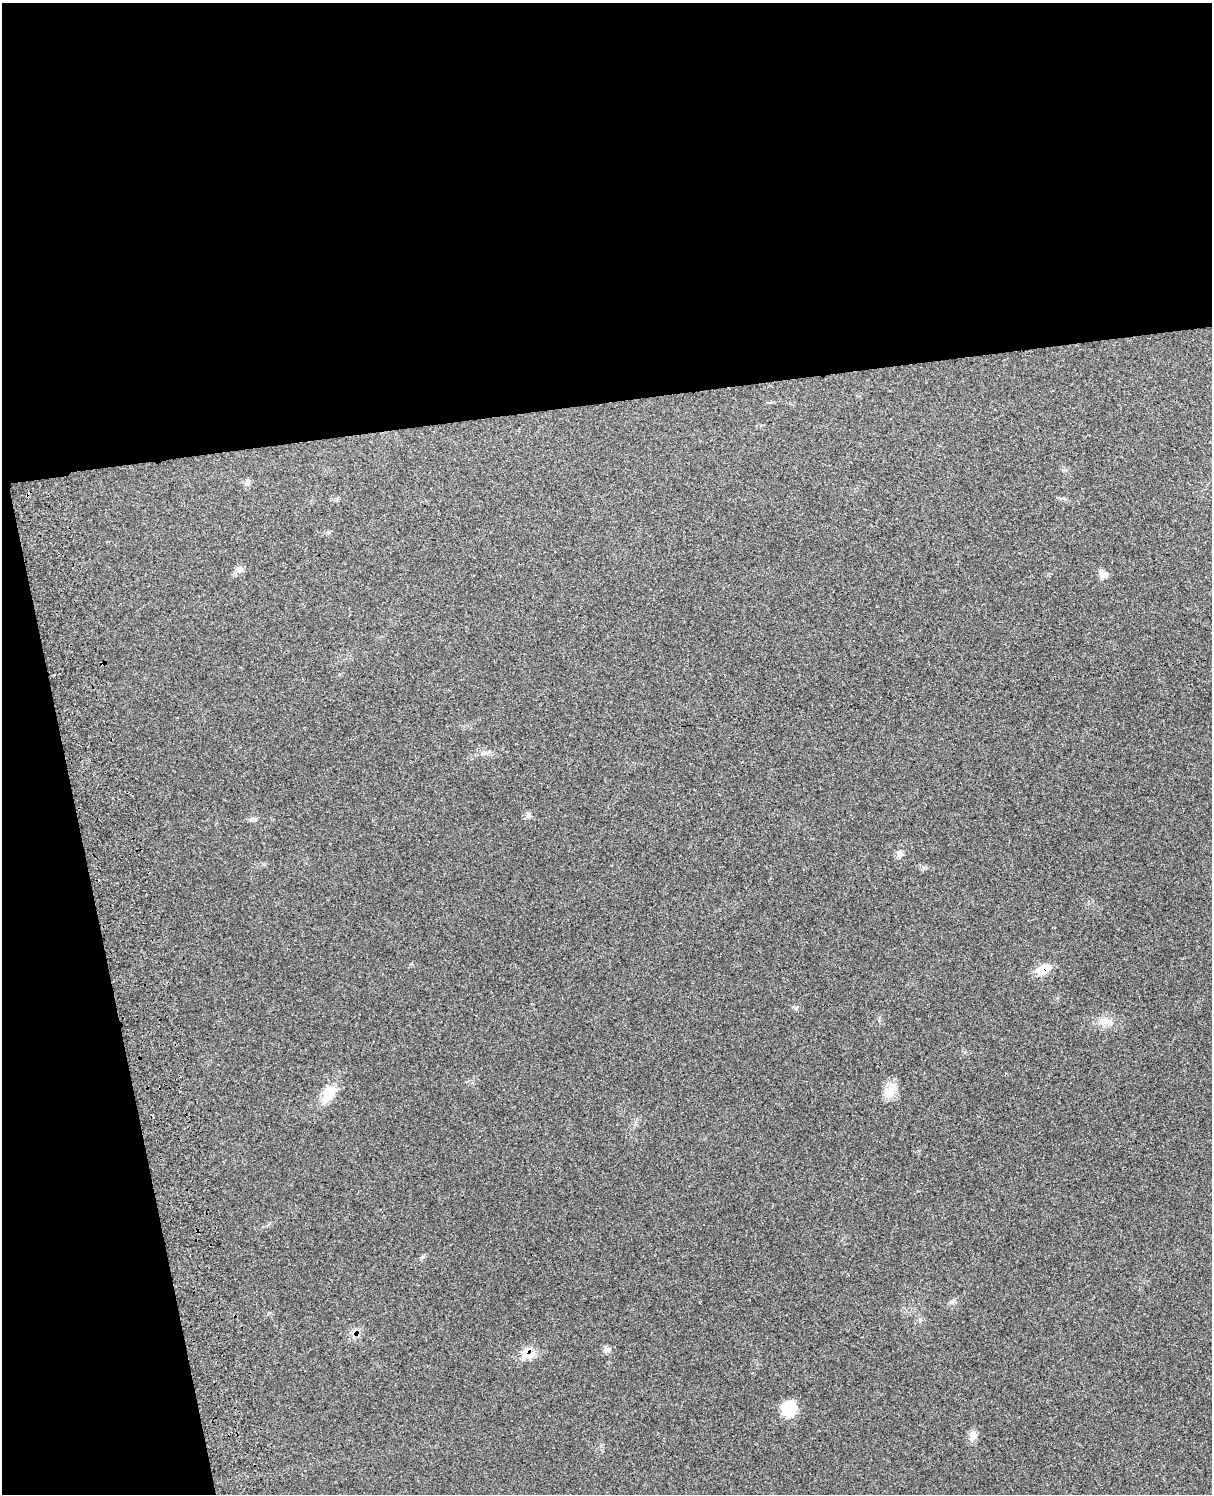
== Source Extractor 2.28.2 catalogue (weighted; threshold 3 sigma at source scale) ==
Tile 1 of 4 x 3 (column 1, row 1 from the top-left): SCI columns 121-1330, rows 3160-4651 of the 5080 x 4929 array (HDU 1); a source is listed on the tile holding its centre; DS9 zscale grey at full resolution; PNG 1214 x 1496 px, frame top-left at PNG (2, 3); no overlay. Shown black and unused: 33% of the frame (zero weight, under 3 of 4 exposures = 6% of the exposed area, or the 3 px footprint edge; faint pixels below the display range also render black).
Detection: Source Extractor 2.28.2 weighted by HDU 2 'WHT'; one run over the whole footprint, this tile lists its part. Background 0.202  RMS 0.008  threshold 0.0358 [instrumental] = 3 sigma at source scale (4.5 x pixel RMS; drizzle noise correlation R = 1.50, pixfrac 1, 0.05/0.05 arcsec/px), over >= 5 px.
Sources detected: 15; all 15 listed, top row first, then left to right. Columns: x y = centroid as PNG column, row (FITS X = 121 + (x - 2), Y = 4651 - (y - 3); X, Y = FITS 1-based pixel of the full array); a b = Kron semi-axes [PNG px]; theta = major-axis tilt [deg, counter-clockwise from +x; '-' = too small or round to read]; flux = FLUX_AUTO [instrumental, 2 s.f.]
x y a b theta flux
248 481 6 5 - 1.6
240 569 8 6 26 3
1104 575 12 8 -7 3.7
529 815 7 6 - 1.9
251 819 7 5 47 1.8
900 853 10 8 -85 3.3
1043 969 19 11 25 11
1106 1021 12 11 - 6.8
889 1092 22 12 37 9.8
328 1094 25 13 53 15
355 1332 11 5 52 3.7
608 1350 7 4 71 1.7
528 1354 18 14 -9 11
789 1408 19 17 63 16
973 1435 12 9 88 4.6
Overlapping masked pixels (flux is a lower limit): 3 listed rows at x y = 1043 969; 355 1332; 528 1354
Unlisted compact peaks at least as high as the median listed source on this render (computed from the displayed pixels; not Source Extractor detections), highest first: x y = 953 1301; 796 1008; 422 1257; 485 753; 924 867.